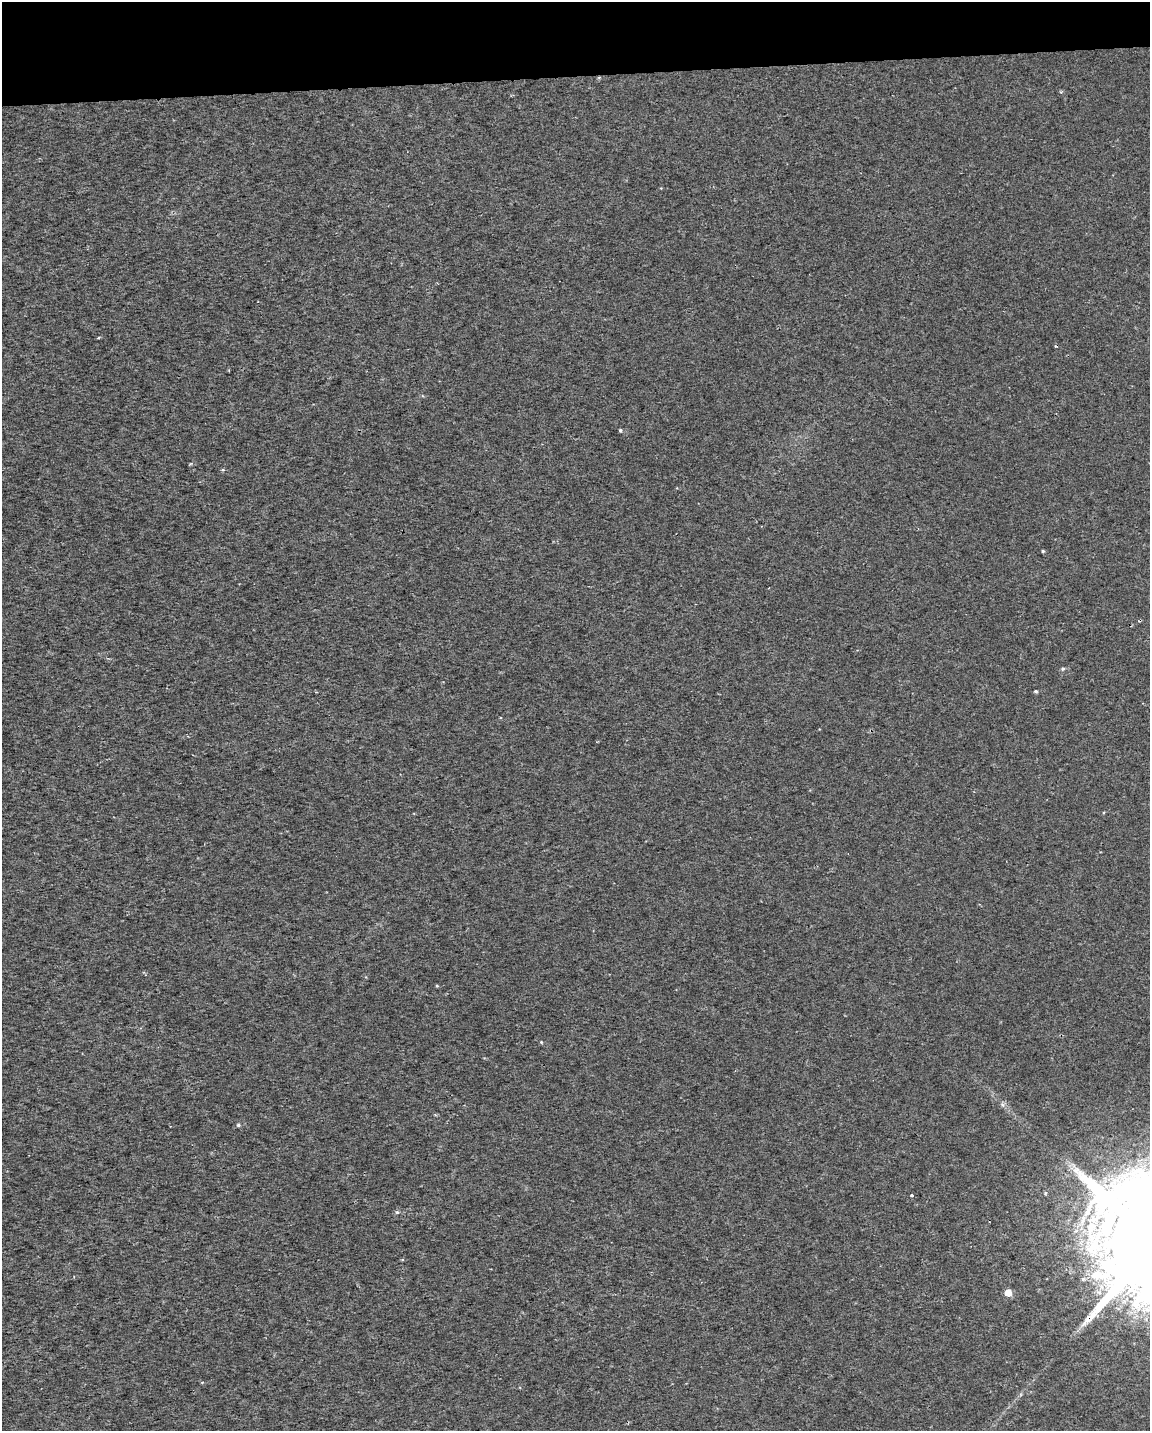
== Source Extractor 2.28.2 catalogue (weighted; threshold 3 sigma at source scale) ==
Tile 3 of 4 x 3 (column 3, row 1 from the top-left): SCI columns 2299-3446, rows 2910-4338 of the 4595 x 4347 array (HDU 1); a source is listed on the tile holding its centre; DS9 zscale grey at full resolution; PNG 1152 x 1433 px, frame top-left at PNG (2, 2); no overlay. Shown black and unused: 5% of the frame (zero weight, under 2 of 3 exposures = <1% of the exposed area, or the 3 px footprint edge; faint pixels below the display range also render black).
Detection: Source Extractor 2.28.2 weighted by HDU 2 'WHT'; one run over the whole footprint, this tile lists its part. Background 0.00345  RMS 0.003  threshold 0.0136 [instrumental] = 3 sigma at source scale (4.5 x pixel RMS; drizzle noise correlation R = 1.50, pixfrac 1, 0.0396/0.0396 arcsec/px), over >= 5 px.
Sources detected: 13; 1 cosmic-ray / hot-pixel residue — not listed; the other 12 listed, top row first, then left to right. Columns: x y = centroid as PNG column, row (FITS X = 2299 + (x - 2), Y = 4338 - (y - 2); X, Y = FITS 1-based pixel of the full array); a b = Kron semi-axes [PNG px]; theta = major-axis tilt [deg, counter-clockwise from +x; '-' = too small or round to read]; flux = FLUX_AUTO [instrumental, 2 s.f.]
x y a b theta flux
620 430 4 3 - 0.51
223 470 5 4 - 0.33
1043 551 3 3 - 0.39
1063 669 5 5 - 0.51
1036 691 5 4 - 0.4
437 986 4 3 - 0.28
541 1042 4 4 - 0.29
238 1125 5 4 - 0.49
1045 1193 5 3 - 0.31
912 1196 3 3 - 2.1
397 1212 5 5 - 0.47
1008 1293 5 5 - 6.2